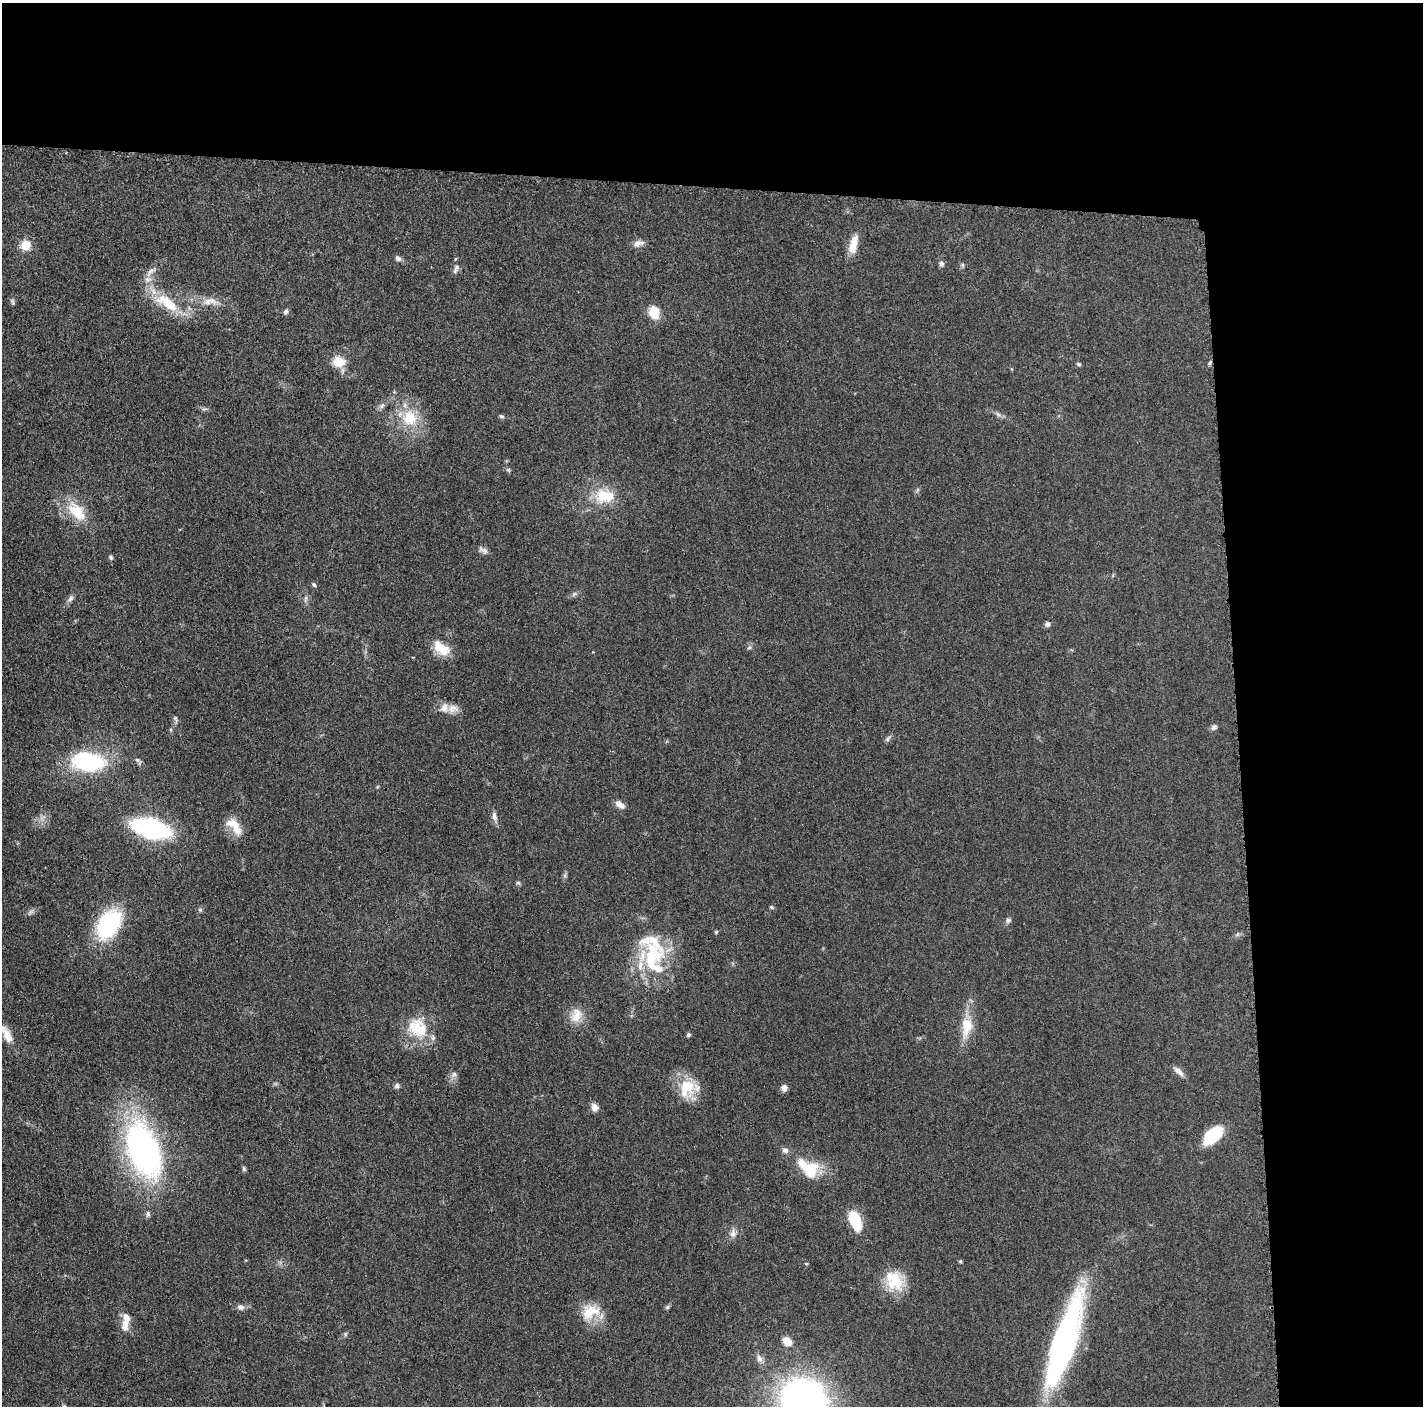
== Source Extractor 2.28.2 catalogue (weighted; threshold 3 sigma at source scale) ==
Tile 3 of 3 x 3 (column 3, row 1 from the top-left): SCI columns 2847-4267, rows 2827-4230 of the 4272 x 4250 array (HDU 1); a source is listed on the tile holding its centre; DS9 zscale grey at full resolution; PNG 1425 x 1408 px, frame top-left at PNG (2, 3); no overlay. Shown black and unused: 24% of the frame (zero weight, under 3 of 5 exposures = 1% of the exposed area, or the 3 px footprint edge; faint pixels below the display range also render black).
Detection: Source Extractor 2.28.2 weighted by HDU 2 'WHT'; one run over the whole footprint, this tile lists its part. Background 0.0482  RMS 0.0054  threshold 0.0243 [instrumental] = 3 sigma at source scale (4.5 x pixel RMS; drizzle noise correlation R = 1.50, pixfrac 1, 0.05/0.05 arcsec/px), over >= 5 px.
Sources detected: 97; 1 too faint to see at this stretch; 1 inside a brighter object's white glare — not listed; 11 inside a brighter listed object's ellipse — not listed separately; the other 84 listed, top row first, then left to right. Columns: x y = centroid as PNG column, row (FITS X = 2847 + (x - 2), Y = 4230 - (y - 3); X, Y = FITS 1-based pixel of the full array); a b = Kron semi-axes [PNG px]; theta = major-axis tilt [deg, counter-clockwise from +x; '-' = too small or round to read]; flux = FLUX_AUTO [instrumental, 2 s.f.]
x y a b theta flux
638 243 12 9 49 3
853 244 24 9 75 8.2
26 245 11 11 - 8.4
398 258 9 6 -39 1.7
941 263 7 6 - 1.5
963 265 6 4 -90 0.82
456 269 13 6 67 2.1
151 271 20 7 44 3.9
210 301 28 11 -1 8.3
12 302 10 5 -66 1.1
167 303 36 15 -33 22
286 312 8 5 69 1.5
654 312 17 13 -74 8.2
339 362 15 12 -2 9.3
1210 363 6 4 87 0.81
1079 364 6 4 -27 0.8
382 406 9 6 51 1.8
204 409 8 5 0 1.1
998 414 10 5 -35 1.6
502 416 7 5 -36 0.97
410 418 23 22 - 19
508 470 6 5 - 0.93
917 490 7 4 71 0.87
604 496 28 20 -2 18
77 512 31 17 -48 18
483 550 14 7 -30 2.4
111 557 6 5 - 0.99
314 585 6 5 - 1
574 594 8 5 26 1.3
70 598 10 7 48 1.9
305 599 11 4 81 1.4
1047 624 6 6 - 1.9
749 647 7 5 51 1.1
443 650 17 15 -10 9.8
453 709 15 12 4 4.8
175 719 11 5 -72 1.2
1214 727 8 7 - 1.6
171 730 6 3 -72 0.66
888 739 9 5 53 1.3
137 760 7 6 - 1.3
88 761 33 19 -7 56
620 804 13 7 -39 3.5
494 816 14 6 -79 2.7
151 828 26 13 -15 110
236 828 26 11 -67 8.2
565 875 7 4 72 1.1
518 883 6 5 - 0.85
771 907 6 4 -16 0.8
200 910 6 5 - 0.96
30 912 11 5 39 1.6
1008 920 7 6 - 1.5
109 924 26 17 57 65
716 932 4 4 - 0.74
1237 934 8 4 45 1.1
654 956 41 32 -50 36
576 1015 21 15 67 8.5
966 1027 29 14 81 14
418 1029 29 26 -42 21
6 1034 29 10 -57 9.3
688 1035 5 4 - 1.2
1179 1071 16 6 -42 3.1
454 1074 8 6 64 1.9
397 1086 7 6 - 1.3
687 1088 29 21 -78 17
784 1088 8 7 - 2.9
595 1107 8 7 - 3.8
1213 1135 24 14 43 20
144 1150 47 24 -70 220
808 1168 32 19 -40 21
244 1169 7 5 -72 0.99
855 1220 17 8 -65 27
733 1233 11 9 85 3.1
960 1261 5 4 - 0.69
806 1263 5 3 - 0.46
895 1281 27 23 78 18
240 1307 9 7 -13 2.4
667 1307 7 5 45 0.94
590 1312 25 19 26 14
125 1325 18 9 87 5.5
345 1334 6 5 - 0.87
787 1341 11 9 -48 6.1
1064 1341 102 21 72 140
759 1359 13 7 -69 2.9
804 1399 35 30 -24 260
Isophote crosses this tile's border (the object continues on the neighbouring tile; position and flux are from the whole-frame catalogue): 2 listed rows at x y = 6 1034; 804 1399